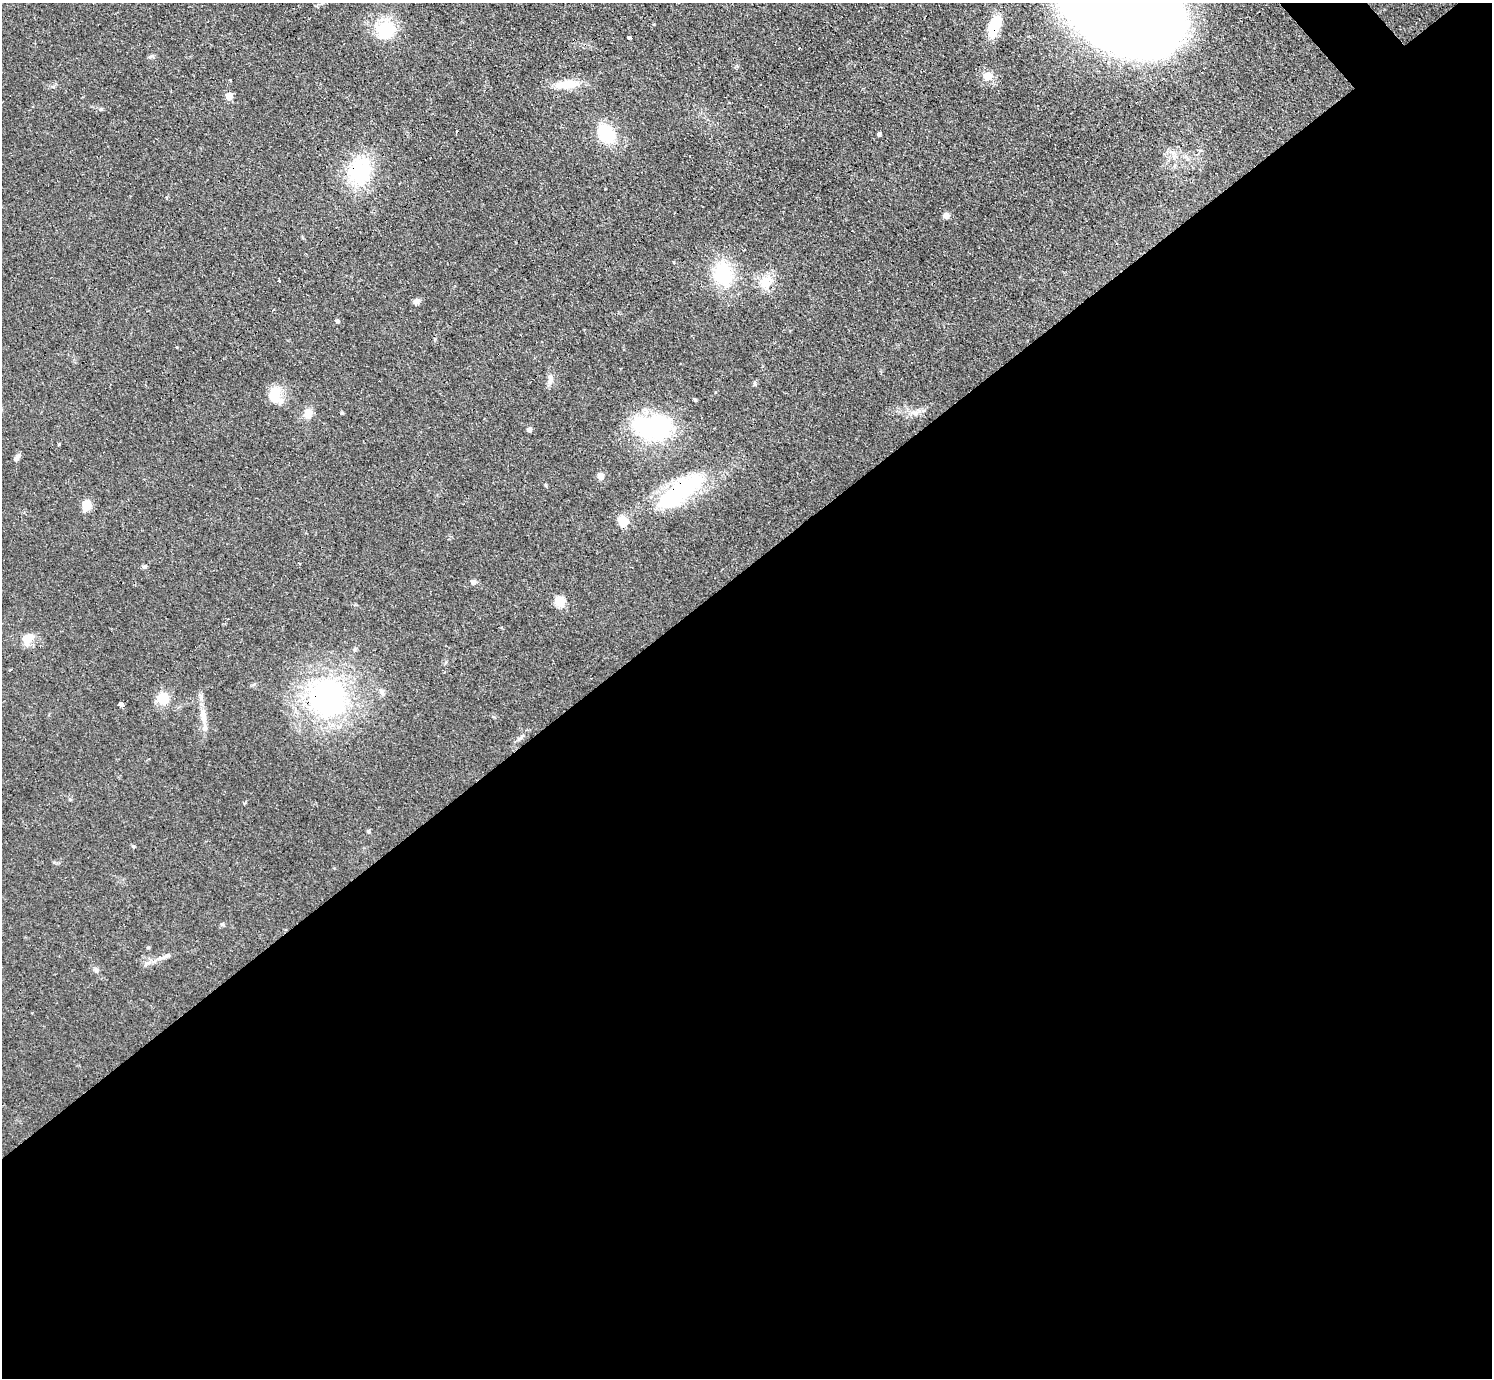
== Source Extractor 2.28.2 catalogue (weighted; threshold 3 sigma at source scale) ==
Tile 15 of 4 x 4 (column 3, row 4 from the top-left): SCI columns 3042-4531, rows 331-1706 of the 6126 x 6131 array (HDU 1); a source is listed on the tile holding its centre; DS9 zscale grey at full resolution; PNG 1494 x 1380 px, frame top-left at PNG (2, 3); no overlay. Shown black and unused: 59% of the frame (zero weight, under 3 of 4 exposures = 1% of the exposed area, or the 3 px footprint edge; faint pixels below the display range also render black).
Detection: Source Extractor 2.28.2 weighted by HDU 2 'WHT'; one run over the whole footprint, this tile lists its part. Background 0.0708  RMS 0.006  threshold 0.0268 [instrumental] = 3 sigma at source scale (4.5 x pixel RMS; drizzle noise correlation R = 1.50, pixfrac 1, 0.05/0.05 arcsec/px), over >= 5 px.
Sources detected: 53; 1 inside a brighter object's white glare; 2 cosmic-ray / hot-pixel residue — not listed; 1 inside a brighter listed object's ellipse — not listed separately; the other 49 listed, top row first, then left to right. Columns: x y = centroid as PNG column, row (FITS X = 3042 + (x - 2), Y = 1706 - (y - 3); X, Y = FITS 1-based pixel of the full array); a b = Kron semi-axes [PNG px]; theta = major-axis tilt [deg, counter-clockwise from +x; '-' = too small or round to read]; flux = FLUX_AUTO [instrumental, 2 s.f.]
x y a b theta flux
1122 10 79 54 -30 1900
994 26 24 12 69 19
384 28 29 19 -2 21
629 38 4 4 - 5.5
799 48 2 2 - 0.59
151 56 8 3 19 1.1
988 76 10 9 - 6.9
567 84 31 11 9 12
229 96 5 5 - 10
606 134 18 13 -54 29
879 134 4 4 - 1.5
360 171 36 28 83 39
946 215 5 5 - 5
723 274 20 17 -73 39
279 281 3 3 - 1.7
765 282 19 17 -74 11
416 301 9 7 25 2
337 321 5 4 - 1.2
550 379 11 7 86 3
275 394 23 16 74 11
695 400 4 4 - 0.8
913 412 7 4 -19 1.7
308 413 13 10 71 5.2
342 413 4 4 - 0.72
652 427 55 32 -1 62
529 429 5 5 - 1.8
59 444 4 3 - 0.52
17 456 11 5 42 2.2
600 476 7 6 - 4.3
681 491 72 21 36 68
86 506 14 10 78 6.6
623 521 13 12 - 8.4
299 564 3 3 - 0.75
144 566 5 5 - 1.4
473 582 8 6 -21 1.8
559 601 6 5 - 39
27 639 16 10 28 7.9
381 691 8 7 - 2.2
327 697 32 32 - 150
163 698 11 11 - 14
120 704 4 3 - 38
203 716 18 9 -84 5.8
520 738 12 5 44 1.9
368 831 4 4 - 1.1
133 846 4 4 - 0.88
222 924 6 5 - 0.91
167 956 16 5 29 2.8
148 963 11 4 23 2.2
96 970 7 4 -72 1.1
Overlapping masked pixels (flux is a lower limit): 6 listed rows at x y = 994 26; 629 38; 360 171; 652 427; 681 491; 327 697
Isophote crosses this tile's border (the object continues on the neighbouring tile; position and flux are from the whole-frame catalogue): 1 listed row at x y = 1122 10
Unlisted compact peaks at least as high as the median listed source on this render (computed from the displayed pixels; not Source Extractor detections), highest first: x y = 101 109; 546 485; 755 384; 177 347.